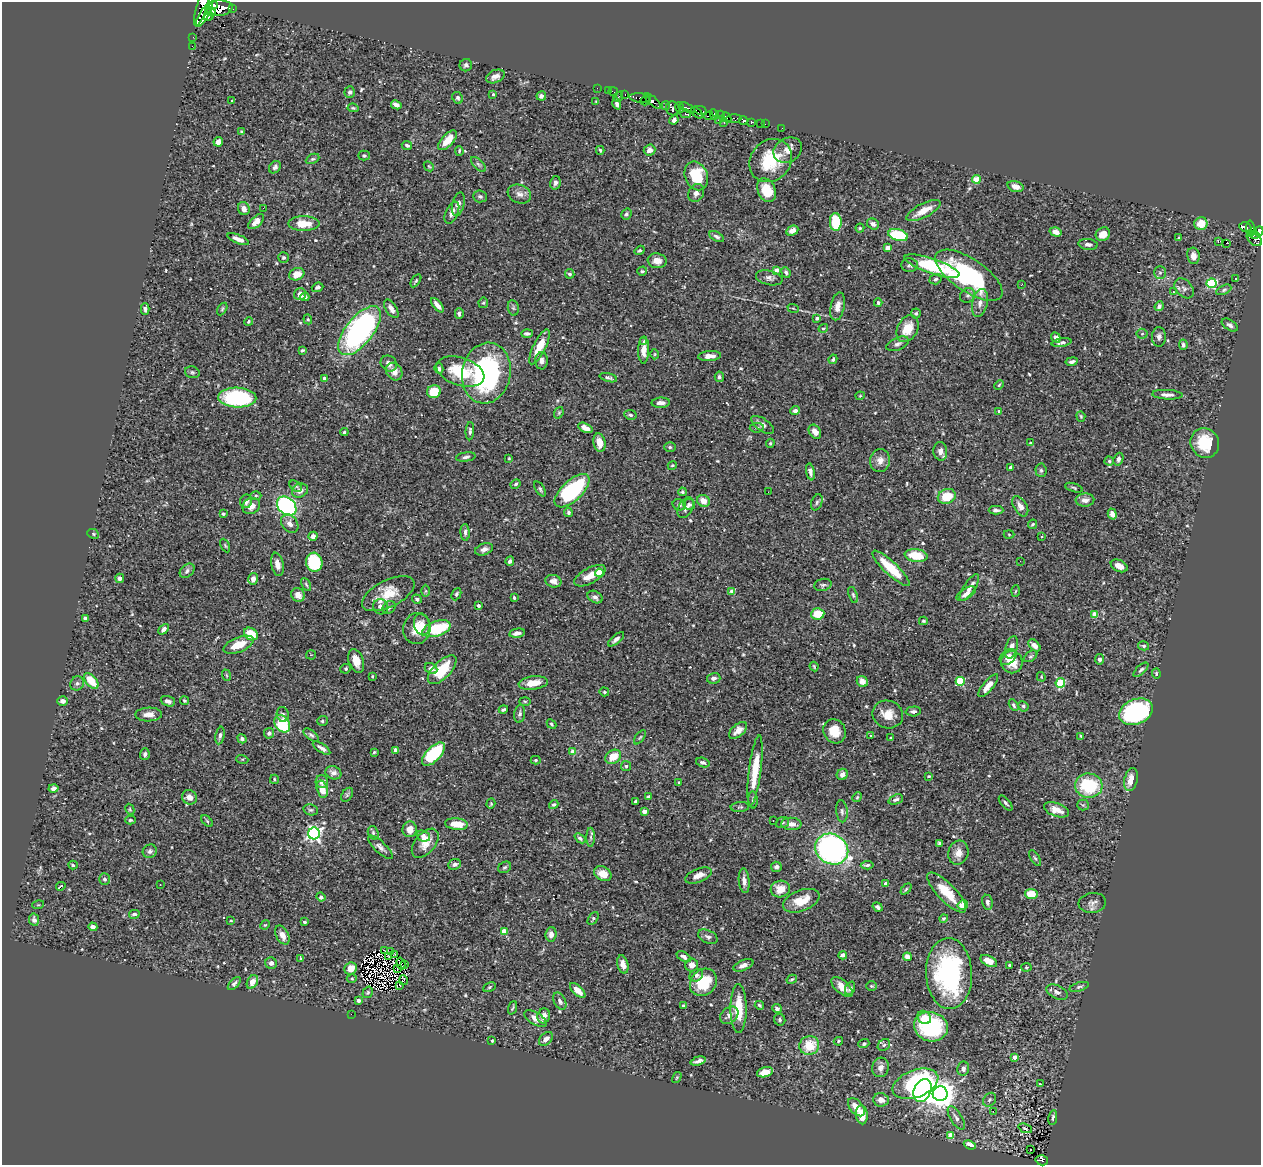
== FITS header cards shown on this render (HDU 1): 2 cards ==
NAXIS1  =                 1259
NAXIS2  =                 1163

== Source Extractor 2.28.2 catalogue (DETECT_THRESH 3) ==
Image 1259 x 1163 px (HDU 1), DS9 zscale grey, 1 PNG px = 1 image px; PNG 1263 x 1167 px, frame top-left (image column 1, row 1163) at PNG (2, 2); each listed source drawn as its Kron ellipse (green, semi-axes under 4 px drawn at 4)
Background 0.454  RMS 0.012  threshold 0.0357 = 3 sigma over >= 5 px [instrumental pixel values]
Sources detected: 568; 2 with non-positive FLUX_AUTO (blend fragments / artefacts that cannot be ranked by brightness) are neither listed nor drawn; of the other 566, the 500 brightest by FLUX_AUTO listed and drawn (66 fainter detections omitted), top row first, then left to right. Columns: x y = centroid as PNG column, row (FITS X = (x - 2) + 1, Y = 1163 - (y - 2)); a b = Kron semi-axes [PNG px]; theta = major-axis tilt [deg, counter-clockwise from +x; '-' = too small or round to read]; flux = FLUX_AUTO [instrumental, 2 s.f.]
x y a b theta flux
212 5 6 4 19 1000
202 6 21 5 72 2200
220 8 13 7 5 4600
232 9 3 3 - 67
211 12 5 4 - 790
204 15 14 4 58 1500
209 16 5 4 - 680
193 37 2 2 - 2.7
192 46 2 2 - 4.7
466 65 6 6 - 2.2
495 76 10 6 23 4.1
597 88 2 2 - 5.7
608 91 2 2 - 5.5
350 92 6 5 - 1.9
613 92 5 2 - 7.3
493 94 3 3 - 0.85
625 95 3 2 - 4.8
541 96 4 4 - 3.1
618 96 5 2 - 72
458 98 6 5 - 1.6
640 98 11 4 -7 370
232 101 3 3 - 0.87
645 101 5 3 - 350
653 101 10 4 -43 320
596 102 4 3 - 0.82
617 104 6 3 -72 2.6
396 105 5 3 - 3.5
666 106 4 4 - 240
353 108 6 3 -9 1.1
673 108 7 6 - 550
679 108 5 3 - 330
687 108 8 4 -27 190
701 111 7 3 -24 50
685 113 6 4 -25 320
697 113 7 4 -40 240
714 114 5 3 - 370
720 115 4 2 - 15
709 116 4 3 - 210
727 118 5 4 - 45
734 119 7 4 3 64
674 120 5 4 - 3.1
718 120 3 2 - 110
743 120 4 3 - 360
724 122 3 2 - 10
751 122 3 3 - 72
760 123 3 2 - 21
765 124 2 2 - 7.6
782 128 2 2 - 3.7
242 131 4 3 - 0.91
448 140 12 6 47 13
218 142 5 4 - 4.2
407 145 5 4 - 1.9
600 150 4 3 - 1.3
650 150 6 5 - 3.7
788 150 15 12 29 6.5
459 151 5 3 - 1.1
364 156 5 5 - 1.7
313 159 7 4 25 1.5
771 160 23 20 49 33
478 164 9 4 -45 1.9
429 166 5 4 - 0.98
275 167 7 5 52 2.5
696 176 15 11 -67 31
976 179 4 4 - 24
555 183 6 5 - 2.2
1015 186 8 5 -18 5.8
766 190 12 8 -66 20
696 193 9 7 61 3.6
519 194 12 9 -20 5
480 196 7 6 - 2
458 204 12 6 76 3.5
263 208 2 2 - 8
244 209 6 5 - 5.4
924 211 19 7 27 12
452 213 12 6 66 4.7
626 214 6 5 - 1.6
256 222 9 5 43 6.8
836 222 9 6 -88 29
304 224 16 7 0 14
873 224 6 5 - 2.7
1201 224 7 6 - 12
1245 227 6 4 -10 120
860 228 4 4 - 0.92
1250 229 8 4 -88 230
792 231 6 4 27 4.6
1259 231 5 4 - 420
1056 232 6 4 -15 5.7
1103 234 7 6 - 9.5
898 235 10 5 -14 50
1255 235 4 3 - 190
717 237 8 4 -29 2.1
1179 238 3 3 - 1.2
238 239 11 4 -22 4.9
1254 239 9 5 -42 250
1218 241 3 3 - 37
1226 243 3 2 - 2.9
1088 244 9 5 -6 3.2
888 248 4 4 - 7.9
640 250 5 4 - 1.3
1193 256 8 6 -81 4.3
284 258 5 5 - 1.5
657 261 9 7 -9 6.1
910 265 8 7 - 2.1
932 266 29 7 -19 54
776 270 4 3 - 5.4
642 271 5 4 - 1.3
786 272 5 4 - 2.1
1160 273 6 6 - 1.8
297 274 8 6 22 7.3
570 274 5 4 - 1.9
969 275 39 16 -34 98
769 278 13 7 -13 3.4
936 279 6 5 - 1.5
1235 279 3 2 - 0.85
416 281 7 4 56 1.1
1211 283 5 5 - 62
1021 285 3 3 - 0.85
317 287 6 4 21 1.6
1184 288 11 8 -47 3.6
1224 290 8 4 25 1.5
1173 292 3 3 - 1.2
300 294 6 6 - 5.5
968 295 8 7 - 2.4
305 297 4 4 - 1.7
483 303 5 4 - 1.1
878 303 4 3 - 1
980 303 14 7 77 5.5
437 305 8 4 -51 4.7
838 306 14 7 78 5.5
1159 306 5 4 - 2.6
513 308 8 5 -82 1.8
793 308 6 3 -19 0.85
145 309 6 3 -89 2
222 309 7 4 60 1.2
391 309 10 5 -57 4.3
916 313 5 5 - 1.5
459 314 5 4 - 2
817 318 4 3 - 1.6
308 319 5 4 - 1
248 322 4 4 - 1.2
1230 325 9 5 -34 2.4
823 328 5 4 - 1.1
907 329 14 10 62 15
360 331 29 13 52 220
527 333 6 3 2 2.1
1142 334 5 5 - 1.2
1056 337 5 4 - 4.2
1159 337 10 7 -90 3
644 341 3 3 - 2.5
1061 343 10 4 11 2.7
898 344 12 6 23 3.2
1183 345 5 3 - 1.7
539 347 19 6 64 15
302 350 4 3 - 1.3
644 350 13 5 89 6.9
655 354 5 3 - 0.82
710 356 11 5 4 4.9
833 359 5 3 - 1.2
541 361 8 6 88 3
1072 362 6 4 11 2.4
389 363 9 7 -40 4.5
439 368 5 4 - 2.2
460 371 25 14 -18 31
192 372 7 5 -15 1.6
394 372 9 7 -56 6.4
486 373 30 24 79 140
719 377 5 4 - 1.8
608 378 9 3 -16 1.9
325 379 4 4 - 4.8
999 385 5 3 - 0.88
434 392 7 6 - 20
1167 395 15 5 -3 3.8
860 396 4 4 - 0.83
237 398 19 10 -2 93
661 403 9 5 2 4.5
795 411 5 4 - 2.6
999 411 4 3 - 1.1
559 413 6 4 69 1.1
630 415 6 5 - 1.7
1081 416 5 4 - 0.89
763 425 13 6 -35 3.7
585 428 8 4 -25 5.1
757 428 7 4 6 1.6
470 431 9 4 86 1.7
344 432 4 4 - 1.3
815 432 8 5 -56 5.7
599 443 9 6 -80 8.3
770 443 5 3 - 1
1031 443 4 3 - 3.4
1205 443 15 14 - 30
670 447 6 5 - 1.4
940 451 9 7 -85 4.7
466 457 10 4 8 2.4
509 458 3 2 - 0.79
1118 459 6 4 71 2
880 461 11 10 - 6.2
1109 461 4 4 - 1.3
672 465 5 4 - 0.97
1011 467 4 3 - 5.1
1041 470 7 5 -86 1.5
810 472 8 4 -79 2.5
516 484 5 3 - 1.2
296 486 7 4 -40 1.3
1074 488 9 3 -17 1.2
540 489 8 4 -59 1.5
300 491 8 7 - 5.2
572 491 22 10 43 82
682 492 4 3 - 1.2
768 492 2 2 - 1.7
256 496 5 3 - 1
947 496 9 7 21 17
1085 500 9 6 3 4.7
246 501 7 6 - 3.1
703 501 7 5 -36 6.4
817 502 8 5 71 2
689 504 6 5 - 2
679 505 7 5 -16 2.3
251 506 9 8 - 6.2
287 506 11 8 -43 120
1020 506 11 6 -58 5.7
686 508 11 7 62 3.6
996 510 7 4 0 2
568 512 5 4 - 1.7
223 514 3 3 - 1.4
1112 514 5 4 - 5.4
290 524 10 7 -50 4.9
1032 524 5 3 - 1.1
465 532 8 4 -87 2.1
93 534 6 4 -25 1.2
1009 534 5 3 - 0.79
313 536 5 4 - 2.9
1042 537 3 3 - 1.2
225 545 7 4 -63 1.1
484 549 9 5 20 3.1
916 556 11 6 -8 21
510 561 4 3 - 2.4
1020 561 2 2 - 1.4
314 562 9 8 - 47
277 564 12 6 -78 5.3
1119 566 9 5 -25 5.6
891 568 25 6 -43 24
187 571 8 6 42 2.3
599 573 4 4 - 21
590 576 17 7 28 11
120 578 4 4 - 2.6
253 579 6 5 - 4.4
553 581 8 6 -17 5.2
306 584 7 4 -63 1.1
823 585 9 6 14 1.9
969 587 16 5 57 6.1
426 591 6 4 89 1.1
732 591 4 4 - 7.3
1015 591 6 3 86 0.92
388 594 28 13 26 20
456 594 6 4 65 1.7
966 594 11 5 32 4.2
298 595 7 6 - 5.9
853 595 8 4 -72 1.5
595 597 8 5 -30 2.8
514 598 3 3 - 1.4
417 599 5 4 - 1.6
478 605 3 3 - 2.6
381 607 8 7 - 6.1
389 607 7 5 35 2.4
818 614 6 5 - 16
1094 615 4 4 - 14
85 618 4 4 - 2.3
923 621 4 3 - 1
422 624 11 8 -78 7.1
164 629 6 4 46 2.8
417 629 15 13 78 16
437 629 15 7 18 44
517 633 8 4 11 3.2
251 634 7 5 -35 18
616 639 10 4 41 2.6
238 645 16 7 22 15
1034 645 7 4 -46 4.5
1144 646 5 4 - 1.5
1011 647 11 6 74 4.7
311 655 5 4 - 0.91
1030 656 7 4 36 1.4
1008 657 9 6 40 4.9
1100 659 5 4 - 2.4
356 661 12 7 -72 8.9
1012 662 11 10 - 12
814 666 5 3 - 0.82
431 668 6 5 - 3.8
346 669 5 5 - 1.1
442 670 18 8 45 32
1141 670 9 4 44 1.9
1156 674 5 3 - 1
226 675 6 3 -71 0.9
372 676 4 3 - 1.1
1041 677 5 3 - 0.81
714 678 7 5 15 2.8
91 681 9 5 -49 15
862 681 6 5 - 6
960 681 4 4 - 38
77 683 7 6 - 1.9
533 683 14 6 7 12
1060 683 5 4 - 42
988 686 14 5 50 7.6
604 692 5 4 - 0.96
63 701 5 4 - 3.3
168 701 7 5 -20 3.2
184 701 5 4 - 1.7
525 701 6 4 -2 0.88
1014 705 6 4 -60 1.5
1023 706 5 5 - 1.4
503 709 5 3 - 1.7
913 711 8 5 2 2.2
1136 712 17 12 23 120
149 714 13 7 2 5.8
283 714 7 6 - 2.4
520 714 9 5 82 2.2
888 714 15 14 - 12
322 721 5 5 - 1.4
282 724 9 7 -54 36
551 724 5 3 - 1.2
738 730 11 6 42 5.6
835 731 12 11 - 14
269 733 5 5 - 2
220 735 9 4 79 2.4
311 735 9 4 -37 1.8
871 736 3 3 - 0.82
1081 736 4 2 - 0.97
640 737 8 4 54 1.2
891 738 4 3 - 1.4
242 739 5 4 - 2.3
322 748 10 3 -34 3
396 750 4 3 - 5
374 752 3 3 - 1
573 752 4 3 - 10
145 754 5 5 - 2.2
433 754 14 7 46 62
613 757 8 6 32 12
242 759 6 4 -16 0.96
536 760 5 4 - 0.99
703 763 7 4 -18 2
626 766 5 5 - 1.4
755 770 35 6 83 22
333 773 8 6 -19 3.4
842 774 6 5 - 4.2
929 776 3 3 - 1.4
274 779 4 3 - 1
1131 779 11 6 76 8.1
322 782 6 6 - 3.7
679 783 3 3 - 2.1
1089 786 14 12 -6 44
54 788 5 4 - 2.5
322 789 9 5 -76 12
347 795 8 5 55 1.4
189 797 7 7 - 5.4
648 797 4 3 - 2.1
857 797 5 4 - 1
896 799 7 4 22 2.2
753 800 9 4 -87 2.1
635 802 3 3 - 1.2
1006 803 9 4 -49 1.8
491 804 5 4 - 1
554 804 5 4 - 1.4
1083 805 5 5 - 1.3
740 807 9 5 5 1.5
130 809 6 4 -62 1
311 810 7 5 -13 1.6
1056 810 13 6 -19 9.2
644 811 4 3 - 6.4
842 811 11 5 -84 2.3
130 820 5 4 - 1.3
773 820 3 2 - 1.5
207 821 7 4 -45 1.2
782 823 7 5 20 1.4
456 824 11 5 -5 17
791 824 10 6 -3 4.7
410 829 8 7 - 6.5
314 833 6 6 - 250
373 833 7 5 -71 1.5
423 836 7 5 -18 6.9
591 837 9 4 -90 1.8
580 838 6 4 -39 1.8
425 843 17 10 51 9.1
939 843 4 3 - 1.4
380 847 16 5 -43 3.4
832 849 17 15 -34 210
150 851 7 6 - 2.3
958 853 12 10 73 6.6
1035 858 9 4 -57 1.3
455 864 6 5 - 2.9
73 865 5 3 - 1.2
867 865 6 3 5 1.5
505 867 7 5 30 1.4
776 867 5 5 - 2.5
603 874 9 6 -28 9.8
698 875 14 6 22 7
105 879 6 5 - 2.1
744 881 12 5 -85 4.2
886 884 4 3 - 4.8
160 885 2 2 - 1.4
61 886 5 2 - 6.7
780 889 9 8 - 9.6
906 889 6 4 46 0.97
947 892 26 9 -46 17
1031 894 6 5 - 13
321 897 4 4 - 2.2
801 901 19 10 21 15
987 902 7 5 -79 2.6
1092 903 14 10 7 4.4
38 905 6 4 16 0.85
963 905 5 5 - 12
878 907 5 3 - 2.1
134 914 5 4 - 2.2
593 918 7 4 57 1.5
944 918 4 4 - 1.3
34 920 6 5 - 2.6
231 921 4 2 - 0.8
305 922 3 3 - 1.3
265 925 5 4 - 0.91
93 927 5 4 - 2.9
504 931 4 4 - 14
551 934 7 5 86 4.6
282 935 10 6 -62 5.8
708 937 10 6 -26 2.9
384 951 3 2 - 1.4
390 952 3 2 - 0.84
394 954 3 2 - 0.87
843 955 4 3 - 3.5
389 956 4 2 - 1
684 957 8 4 -31 2.7
907 957 4 4 - 4.6
301 959 4 3 - 1.2
989 961 9 5 -26 8.8
271 963 6 5 - 3.2
401 963 6 2 -74 1.2
405 964 4 2 - 1.3
623 964 9 5 -76 5.3
692 965 6 6 - 5.6
743 965 10 5 23 4
1009 965 3 3 - 1.1
1026 967 5 4 - 0.82
397 968 3 2 - 0.83
351 969 6 6 - 9.6
949 974 35 23 -88 110
696 975 7 5 32 2.2
352 979 5 3 - 0.87
792 979 5 4 - 1.3
403 980 5 2 - 0.92
252 982 7 5 61 9.2
703 982 15 12 46 29
234 983 8 4 46 2.2
399 985 2 2 - 270
871 986 5 4 - 1
489 987 6 4 28 1.1
842 987 13 6 -42 6.6
1079 987 10 4 17 1.5
850 988 7 5 68 2
578 990 9 4 -44 8
368 992 6 5 - 1.2
1057 992 11 6 -26 3.7
359 1000 4 4 - 2.1
560 1001 9 5 -64 2.8
759 1005 5 4 - 1.3
684 1006 4 3 - 3.7
513 1008 7 3 70 1.2
739 1008 24 8 -90 20
777 1009 5 4 - 2.8
351 1014 2 2 - 7.7
729 1015 10 7 41 4.5
544 1016 7 6 - 4.6
924 1017 7 6 - 5
535 1019 13 6 -31 6.5
780 1020 6 5 - 2
931 1027 17 14 -18 73
546 1039 8 5 42 5.1
492 1041 3 3 - 1
838 1041 4 4 - 0.94
864 1044 5 4 - 1.9
809 1045 10 9 - 19
884 1045 7 5 43 1.7
1014 1057 4 3 - 3.4
698 1061 8 3 16 2.8
880 1067 10 8 76 4.7
963 1069 7 6 - 3.2
765 1072 8 5 15 8.5
677 1077 6 3 59 0.89
915 1084 24 13 21 120
1040 1084 3 2 - 0.94
923 1090 12 8 66 62
940 1094 7 7 - 1200
881 1100 8 6 -6 5.1
989 1100 7 5 52 1.8
856 1107 11 6 -49 9.2
993 1111 3 2 - 4.4
862 1115 9 6 -85 11
956 1118 13 5 -59 3.6
1053 1118 7 4 80 1.8
1025 1128 7 4 -19 1.7
950 1135 4 4 - 15
970 1145 6 4 -22 6.1
1031 1149 3 2 - 2.1
1042 1160 6 5 - 26
At the frame edge (FLAGS 8, measured only in part): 2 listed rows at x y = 202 6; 1259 231
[66 fainter detections neither listed nor drawn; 2 non-positive-flux detections neither listed nor drawn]